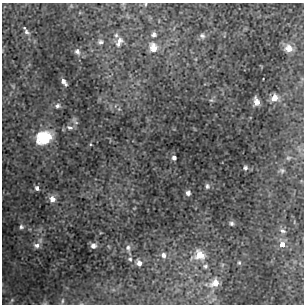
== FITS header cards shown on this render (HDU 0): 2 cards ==
NAXIS1  =                  302 / NUMBER OF ELEMENTS ALONG THIS AXIS
NAXIS2  =                  302 / NUMBER OF ELEMENTS ALONG THIS AXIS

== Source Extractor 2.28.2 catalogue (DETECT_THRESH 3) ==
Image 302 x 302 px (HDU 0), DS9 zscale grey, 1 PNG px = 1 image px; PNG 306 x 306 px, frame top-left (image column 1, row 302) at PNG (2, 3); no overlay
Background 9.07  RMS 0.5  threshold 1.5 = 3 sigma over >= 5 px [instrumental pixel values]
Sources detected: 46; all 46 listed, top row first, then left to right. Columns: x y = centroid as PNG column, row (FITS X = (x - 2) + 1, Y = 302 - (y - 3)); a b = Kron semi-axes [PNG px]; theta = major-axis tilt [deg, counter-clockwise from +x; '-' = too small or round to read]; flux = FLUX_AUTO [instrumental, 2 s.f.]
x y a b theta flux
145 4 4 4 - 34
26 32 10 6 -51 120
116 35 7 6 - 85
154 35 7 6 - 110
202 36 8 7 - 95
100 42 7 6 - 91
119 42 16 9 63 270
153 47 11 9 -78 410
289 48 9 8 - 330
77 51 8 7 - 140
64 82 8 4 -52 140
274 98 8 7 - 300
211 100 6 3 -17 37
256 101 7 5 -77 230
57 106 7 6 - 100
119 109 5 5 - 46
75 121 13 5 -55 86
70 127 10 6 -15 120
48 137 11 9 86 590
42 139 11 9 -87 1400
90 144 5 3 - 28
174 158 5 4 - 83
288 158 7 5 14 72
245 168 5 4 - 61
282 170 7 7 - 80
207 186 6 5 - 66
37 188 7 5 -61 91
188 193 5 5 - 100
52 199 8 8 - 220
232 223 4 4 - 61
21 227 6 6 - 85
282 231 9 6 -23 100
282 244 8 7 - 210
37 245 10 7 3 160
93 245 5 5 - 130
128 248 8 7 - 120
163 255 7 7 - 130
200 255 12 11 - 460
130 259 6 5 - 55
139 263 8 6 -56 140
239 263 4 4 - 37
205 266 6 6 - 68
215 283 10 8 36 320
12 300 10 4 56 77
62 301 9 4 83 70
45 303 7 4 0 43
At the frame edge (FLAGS 8, measured only in part): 2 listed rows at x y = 145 4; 45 303